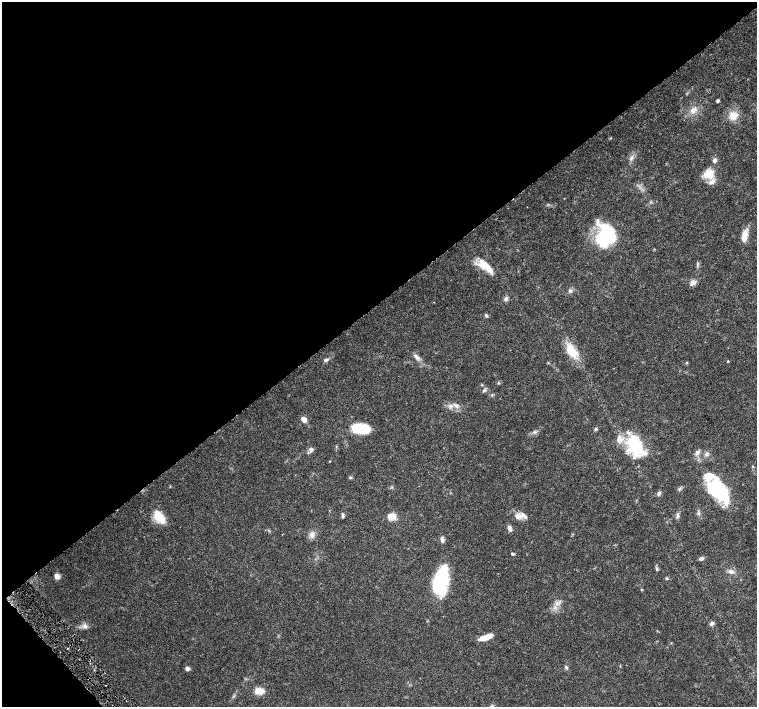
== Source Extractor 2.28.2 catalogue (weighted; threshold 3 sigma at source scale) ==
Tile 5 of 4 x 4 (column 1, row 2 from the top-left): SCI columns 8-1517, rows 3031-4439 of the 6057 x 6002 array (HDU 1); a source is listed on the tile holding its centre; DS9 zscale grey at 2 x 2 block average (1 PNG px = mean of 2 x 2 image px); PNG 759 x 709 px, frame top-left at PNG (2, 2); no overlay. Shown black and unused: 44% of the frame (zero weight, under 4 of 8 exposures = <1% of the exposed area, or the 3 px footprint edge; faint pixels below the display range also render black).
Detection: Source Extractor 2.28.2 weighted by HDU 2 'WHT'; one run over the whole footprint, this tile lists its part. Background 0.0161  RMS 0.0013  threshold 0.00541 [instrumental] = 3 sigma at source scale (4.09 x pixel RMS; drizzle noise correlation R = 1.36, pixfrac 0.8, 0.0396/0.0396 arcsec/px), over >= 5 px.
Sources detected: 69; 9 inside a brighter listed object's ellipse — not listed separately; the other 60 listed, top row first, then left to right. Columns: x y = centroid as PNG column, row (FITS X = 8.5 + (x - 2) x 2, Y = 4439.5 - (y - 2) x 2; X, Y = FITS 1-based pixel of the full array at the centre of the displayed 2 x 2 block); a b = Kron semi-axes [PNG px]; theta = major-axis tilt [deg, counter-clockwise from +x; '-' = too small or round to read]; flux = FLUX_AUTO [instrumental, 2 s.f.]
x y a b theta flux
718 101 4 3 - 0.43
693 111 7 7 - 1.5
733 116 12 11 - 3.1
631 158 7 4 62 0.91
714 160 6 4 75 0.94
708 173 15 9 31 4
712 182 10 5 26 1.4
605 236 25 20 47 18
745 236 13 6 82 3.3
697 265 7 2 87 0.4
485 266 15 11 0 3.9
693 282 8 6 1 1.2
570 291 5 4 - 0.56
506 299 6 5 - 0.71
486 315 5 3 - 0.39
572 352 18 9 -54 5.9
416 357 9 5 -47 1.2
326 360 7 4 22 0.66
728 361 3 2 - 0.19
687 363 3 2 - 0.2
498 383 3 3 - 0.26
484 390 5 4 - 0.6
456 405 7 5 -36 1.1
304 419 6 5 - 1.8
360 428 19 9 -3 9.3
595 429 5 4 - 0.45
619 440 9 8 - 2.7
635 445 24 14 -71 15
311 449 6 5 - 0.89
697 452 7 5 56 1
706 454 5 5 - 0.72
330 461 2 2 - 0.13
350 477 5 3 - 0.31
679 489 5 4 - 0.48
718 490 31 17 -54 20
659 493 6 4 58 0.59
342 516 6 3 -77 0.45
391 516 11 8 4 2.3
520 516 7 5 80 1.3
677 516 9 3 87 0.68
159 517 18 9 -54 4.9
509 528 8 5 -69 0.94
312 534 8 7 - 1.4
442 540 7 4 -74 0.86
512 554 4 3 - 0.4
701 558 6 4 25 0.67
657 569 5 3 - 0.43
731 571 7 5 -11 1.1
57 576 6 5 - 1.4
666 578 4 3 - 0.31
440 582 25 12 80 26
554 608 4 2 - 0.32
712 623 6 5 - 0.77
85 626 7 6 - 1
486 637 15 5 20 3.6
566 667 4 3 - 0.41
187 668 5 4 - 0.8
94 670 3 2 - 0.16
106 685 2 2 - 0.11
259 691 9 7 -15 3.2
Diffuse or blended objects may show on this block-average render without a row.